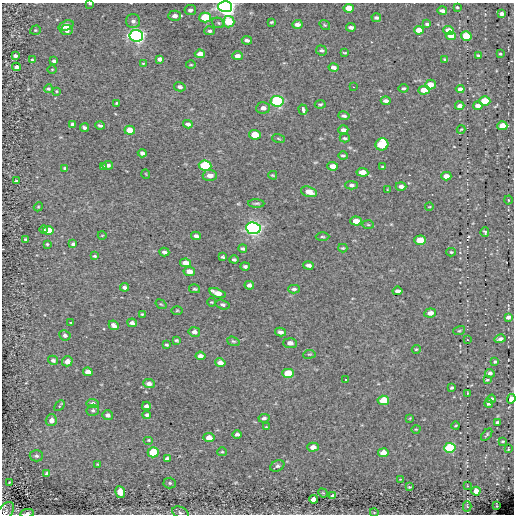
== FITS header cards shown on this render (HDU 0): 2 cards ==
NAXIS1  =                  512
NAXIS2  =                  512

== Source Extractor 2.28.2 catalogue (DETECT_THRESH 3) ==
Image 512 x 512 px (HDU 0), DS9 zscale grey, 1 PNG px = 1 image px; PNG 516 x 516 px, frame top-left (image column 1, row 512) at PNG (2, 3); each listed source drawn as its Kron ellipse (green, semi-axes under 4 px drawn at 4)
Background -0.0655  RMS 5.2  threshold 15.6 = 3 sigma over >= 5 px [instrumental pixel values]
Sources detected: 210; all 210 listed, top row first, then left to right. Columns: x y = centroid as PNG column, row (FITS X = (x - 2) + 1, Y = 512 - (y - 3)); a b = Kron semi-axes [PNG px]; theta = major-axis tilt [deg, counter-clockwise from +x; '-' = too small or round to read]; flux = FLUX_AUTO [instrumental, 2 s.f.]
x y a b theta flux
90 4 4 3 - 410
225 7 7 5 -3 210000
457 7 3 3 - 380
349 8 5 4 - 5200
190 10 6 5 - 1000
442 11 5 3 - 1200
501 14 4 3 - 1200
175 16 6 5 - 2000
205 18 5 5 - 19000
376 18 5 4 - 720
133 21 7 7 - 1200
228 22 6 5 - 11000
271 22 3 2 - 370
218 23 6 5 - 620
297 24 5 4 - 1600
427 24 4 3 - 510
325 25 6 3 -35 360
66 26 8 4 20 4200
351 27 5 3 - 1000
35 30 5 4 - 450
66 30 6 5 - 1600
419 30 5 4 - 4300
209 31 5 4 - 750
449 31 5 4 - 5900
136 36 7 6 - 110000
451 36 5 4 - 2900
466 36 5 4 - 9000
247 40 5 3 - 970
321 50 5 5 - 670
345 53 4 2 - 290
200 54 5 4 - 3100
500 54 3 2 - 370
478 55 4 3 - 370
15 56 4 3 - 1100
237 56 5 4 - 1400
159 59 4 4 - 1400
445 59 4 2 - 420
32 60 4 3 - 320
54 61 4 3 - 820
143 64 3 2 - 280
191 65 5 3 - 330
16 67 4 4 - 1500
333 67 5 3 - 1200
52 69 4 3 - 270
430 85 5 5 - 3700
180 87 6 4 -11 930
353 87 2 2 - 210
404 88 5 3 - 480
48 89 4 4 - 560
460 89 4 4 - 1400
424 90 6 4 4 4800
56 91 3 3 - 290
277 101 6 5 - 39000
386 101 5 3 - 1200
485 101 5 4 - 11000
117 103 3 3 - 430
320 104 5 3 - 390
460 106 4 3 - 1300
478 106 5 4 - 1500
263 108 7 5 4 1300
303 110 5 3 - 1300
344 116 5 3 - 670
73 124 4 3 - 1100
188 124 5 3 - 960
100 125 5 3 - 610
502 126 5 4 - 6200
85 128 4 3 - 850
461 129 4 3 - 290
130 130 5 4 - 6700
343 130 5 3 - 1100
255 135 6 4 -5 8300
278 138 6 3 -19 350
345 138 5 3 - 490
382 144 6 6 - 18000
142 153 4 4 - 1000
343 156 4 2 - 460
108 165 5 4 - 1000
205 166 6 5 - 26000
333 166 5 4 - 2200
103 167 4 3 - 510
383 167 4 3 - 460
65 168 4 3 - 590
362 172 6 4 -6 3900
146 174 5 3 - 240
210 175 7 5 -3 2100
273 175 4 3 - 340
446 176 5 4 - 2800
16 181 3 2 - 430
351 185 6 4 -3 720
401 186 5 3 - 1100
388 190 4 2 - 270
309 192 8 5 -16 2900
508 200 4 3 - 340
256 203 8 2 -2 570
38 207 5 3 - 310
429 207 4 3 - 230
356 221 5 4 - 3900
368 225 6 4 -3 390
253 228 7 6 - 100000
43 230 4 3 - 660
49 230 5 4 - 3800
485 232 4 3 - 540
102 235 4 3 - 250
196 236 5 4 - 1100
322 237 7 3 -1 420
26 240 3 3 - 540
420 240 6 4 2 7000
47 244 4 4 - 340
73 244 3 3 - 590
243 248 4 3 - 630
343 248 4 3 - 360
164 252 5 4 - 980
451 252 4 4 - 430
95 256 4 3 - 390
223 257 4 3 - 510
234 259 4 3 - 570
186 263 5 4 - 3500
308 265 5 3 - 1000
245 266 5 4 - 670
189 272 6 4 -11 2300
249 285 5 4 - 1100
124 287 4 4 - 1000
195 289 6 4 -14 450
294 289 6 3 0 710
397 291 5 4 - 1300
217 293 8 4 -19 3200
211 302 4 3 - 310
161 304 6 3 -35 340
223 305 7 4 -16 700
177 310 6 3 2 350
430 313 6 4 7 2200
142 314 3 3 - 340
508 317 4 3 - 1400
71 322 3 2 - 260
132 323 5 3 - 1200
114 325 5 4 - 1400
459 331 6 4 17 460
194 332 6 4 -11 1200
280 332 5 4 - 1100
65 335 6 5 - 890
500 339 6 3 16 1000
176 340 4 3 - 510
467 340 3 2 - 210
233 341 6 4 -18 450
290 343 7 5 -3 1900
166 345 3 3 - 440
416 349 4 3 - 350
309 354 6 3 7 340
200 356 5 4 - 1300
53 360 5 4 - 840
67 361 5 5 - 2300
495 362 4 3 - 450
220 363 5 4 - 2000
88 372 5 4 - 3500
288 373 6 4 0 10000
490 373 5 4 - 880
346 379 3 2 - 300
487 380 4 3 - 420
149 384 6 4 -6 1400
452 387 3 3 - 510
467 393 3 2 - 210
491 399 5 4 - 1100
511 399 5 4 - 3500
383 400 6 4 6 10000
489 403 4 3 - 810
93 404 6 4 -6 1000
60 406 6 3 47 570
146 406 4 3 - 960
93 410 6 5 - 690
108 415 5 5 - 1100
147 415 4 4 - 700
264 418 6 3 9 600
410 418 4 2 - 230
51 420 6 5 - 2000
497 422 3 3 - 670
456 426 4 2 - 340
266 427 4 2 - 240
416 429 4 3 - 270
237 434 4 3 - 1000
487 435 7 3 50 450
209 438 5 4 - 2900
149 440 5 4 - 380
503 441 3 2 - 340
313 447 5 4 - 2400
450 448 6 5 - 26000
508 449 3 2 - 360
153 452 5 5 - 13000
222 452 5 4 - 370
383 453 5 4 - 3400
36 456 7 5 1 770
167 459 4 3 - 1000
98 464 3 3 - 330
277 466 7 5 27 890
47 474 4 4 - 1100
400 479 3 2 - 200
9 482 3 2 - 250
170 483 6 5 - 620
467 486 2 2 - 230
409 487 3 3 - 340
476 491 4 4 - 3700
120 492 6 5 - 3400
323 493 5 4 - 360
333 496 4 3 - 680
314 499 4 4 - 2100
467 506 5 3 - 270
497 506 3 2 - 200
5 512 11 6 54 1200
374 512 4 3 - 240
27 513 7 3 9 810
180 513 9 5 -21 900
At the frame edge (FLAGS 8, measured only in part): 6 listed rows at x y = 90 4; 225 7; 511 399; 5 512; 27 513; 180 513

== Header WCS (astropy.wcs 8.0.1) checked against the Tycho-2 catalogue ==
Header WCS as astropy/WCSLIB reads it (CRVAL/CRPIX/CD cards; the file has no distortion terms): RA---TAN/DEC--TAN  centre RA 08:47:33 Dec -43:46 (131.89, -43.77 deg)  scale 1.22 arcsec/px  FOV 10.4' x 10.4'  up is -36 deg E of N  parity normal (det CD < 0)
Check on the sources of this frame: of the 60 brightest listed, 3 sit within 2.0 arcsec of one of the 9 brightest Tycho-2 stars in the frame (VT <= 12.32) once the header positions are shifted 0.25 arcsec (0.14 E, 0.21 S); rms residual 0.69 arcsec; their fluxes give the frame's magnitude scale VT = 22.11 - 2.5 log10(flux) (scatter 0.37 mag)
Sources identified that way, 3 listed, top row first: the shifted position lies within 2.0 arcsec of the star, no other Tycho-2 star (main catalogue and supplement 1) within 4.0 arcsec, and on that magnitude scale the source's flux lands within +1.5 / -3 mag of the star's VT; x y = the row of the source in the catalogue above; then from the Tycho-2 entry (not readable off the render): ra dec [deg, ICRS J2000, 3 dp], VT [Tycho-2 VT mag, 2 dp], TYC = Tycho-2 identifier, HIP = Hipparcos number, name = IAU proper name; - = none
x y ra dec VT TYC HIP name
205 18 131.842 -43.698 11.78 7687-840-1 - -
277 101 131.838 -43.735 10.64 7687-1742-1 - -
485 101 131.759 -43.776 11.63 7687-1158-1 - -